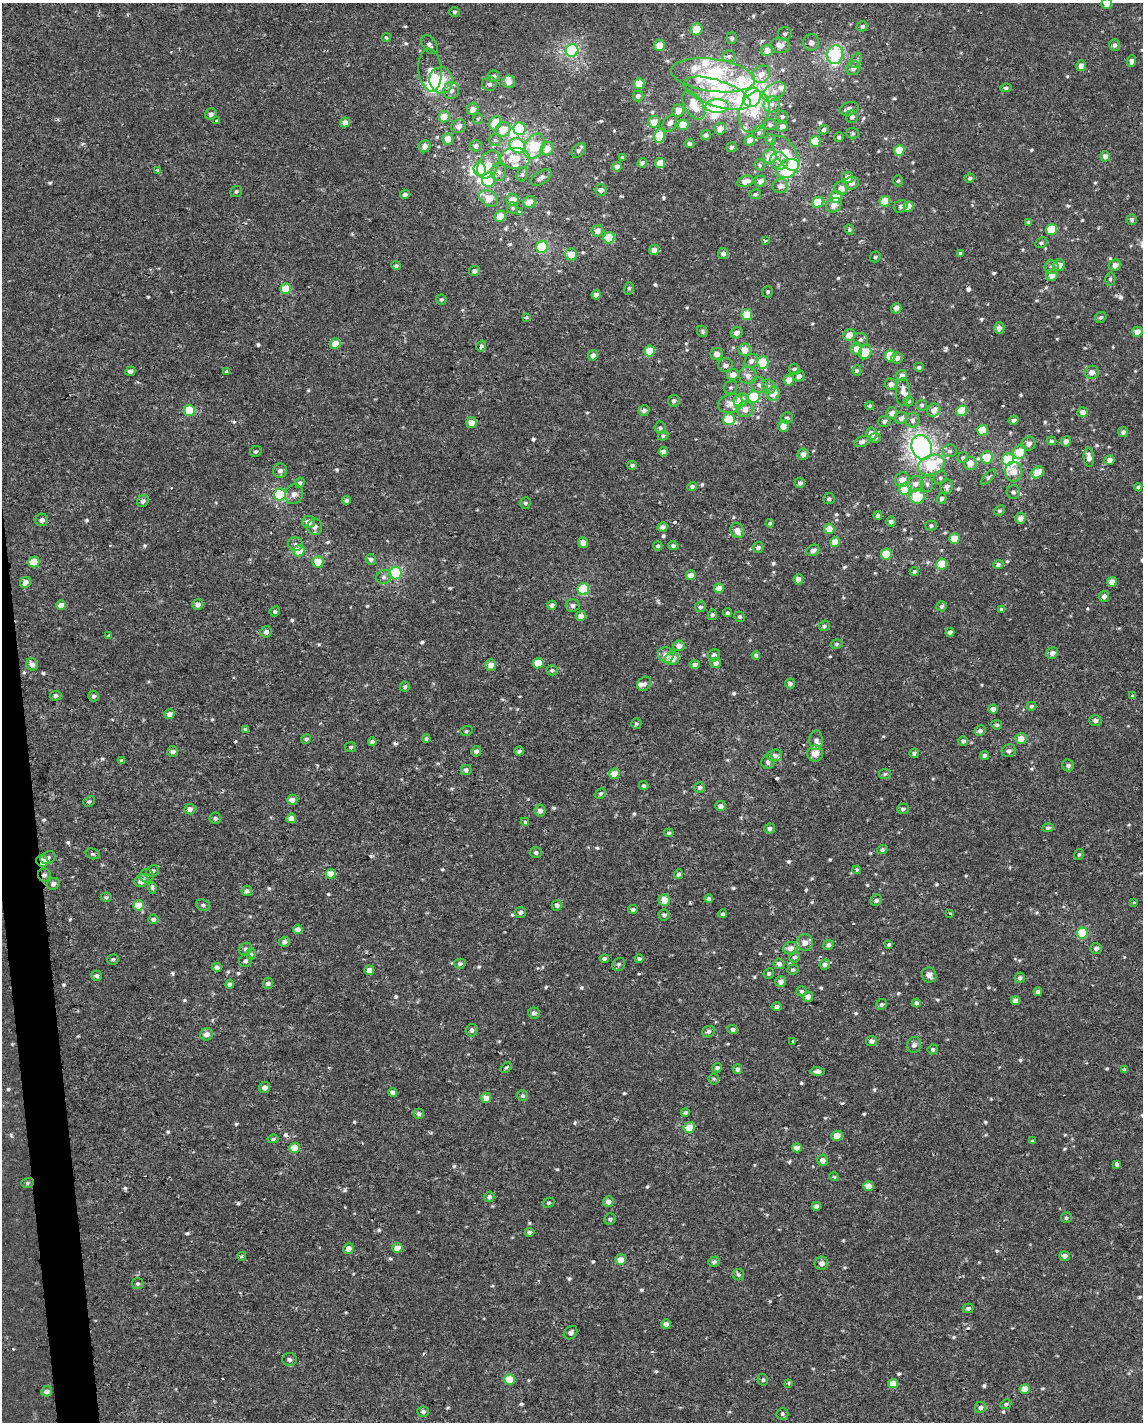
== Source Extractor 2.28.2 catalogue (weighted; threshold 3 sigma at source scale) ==
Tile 7 of 4 x 3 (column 3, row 2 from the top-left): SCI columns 2285-3425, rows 1428-2847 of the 4567 x 4316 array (HDU 1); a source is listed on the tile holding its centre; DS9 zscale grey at full resolution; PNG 1145 x 1424 px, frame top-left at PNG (2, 3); each listed source drawn as its Kron ellipse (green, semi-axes under 4 px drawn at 4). Shown black and unused: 2% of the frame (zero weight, under 2 of 3 exposures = <1% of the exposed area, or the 3 px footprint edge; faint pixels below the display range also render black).
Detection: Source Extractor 2.28.2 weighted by HDU 2 'WHT'; one run over the whole footprint, this tile lists its part. Background -3.16e-05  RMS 0.0021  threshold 0.0096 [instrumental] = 3 sigma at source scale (4.5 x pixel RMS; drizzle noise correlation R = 1.50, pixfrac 1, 0.0396/0.0396 arcsec/px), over >= 5 px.
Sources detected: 714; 10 inside a brighter object's white glare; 7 cosmic-ray / hot-pixel residue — neither listed nor drawn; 21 inside a brighter listed object's ellipse — not listed separately; of the other 676, all 500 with FLUX_AUTO >= 0.365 (the completeness limit of this list) listed and drawn (176 fainter detections not listed), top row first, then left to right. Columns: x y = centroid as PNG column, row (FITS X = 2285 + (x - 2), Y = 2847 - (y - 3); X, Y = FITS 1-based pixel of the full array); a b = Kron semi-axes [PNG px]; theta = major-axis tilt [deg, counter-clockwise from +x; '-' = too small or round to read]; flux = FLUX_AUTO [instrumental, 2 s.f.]
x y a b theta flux
1107 4 5 5 - 1.8
454 12 5 5 - 0.38
862 26 6 5 - 0.6
697 29 6 5 - 4.1
785 34 7 6 - 0.62
386 38 4 4 - 0.52
732 38 5 5 - 0.55
811 42 8 8 - 1.1
429 45 10 7 -55 0.84
659 45 6 5 - 2.9
780 45 9 7 -11 1.7
1115 45 6 5 - 0.58
572 50 6 6 - 23
767 50 6 5 - 1.9
835 55 9 7 73 13
729 56 7 6 - 0.89
856 61 8 5 61 0.62
1131 61 6 4 82 0.98
1081 66 5 5 - 1.6
853 68 7 6 - 1.3
430 70 21 11 -85 3.1
761 74 9 8 - 1.8
713 75 42 16 -7 35
494 76 6 6 - 0.73
441 80 13 11 -81 7.6
509 82 6 6 - 1.5
489 84 7 7 - 0.67
639 84 5 5 - 3.6
1006 88 6 4 9 0.45
451 90 8 8 - 1.3
774 92 13 8 34 1.8
717 93 35 13 -18 11
638 96 5 5 - 0.67
752 97 10 8 62 71
772 104 8 7 - 1.2
694 105 16 9 -59 5.4
717 106 11 6 1 22
473 109 6 5 - 1.6
849 109 9 6 15 1.2
678 111 6 6 - 2.2
754 112 21 14 71 5.3
211 114 6 5 - 0.82
444 117 6 5 - 2.9
782 117 6 5 - 0.63
852 117 6 6 - 0.63
478 119 5 5 - 0.38
217 121 4 3 - 1
345 122 5 5 - 1.4
654 122 6 6 - 2.6
495 123 7 5 70 5
670 123 9 6 59 1.1
683 125 5 5 - 4.1
770 125 6 5 - 0.52
459 126 8 6 26 1.1
782 126 5 5 - 1
503 129 7 7 - 4.2
520 129 6 6 - 7.9
720 129 6 6 - 1.8
824 130 5 4 - 0.57
759 132 6 6 - 0.53
853 133 6 5 - 0.4
706 135 5 4 - 0.68
659 136 7 5 75 4.8
839 137 5 4 - 0.41
448 139 5 5 - 2.6
771 139 5 5 - 0.38
495 140 6 6 - 0.54
750 140 5 5 - 1.8
815 141 5 5 - 5.7
689 143 5 4 - 0.7
425 146 6 5 - 1.3
476 146 6 5 - 0.93
518 146 8 7 - 17
534 146 13 9 58 8.4
732 147 5 5 - 0.38
547 149 7 6 - 2.8
578 150 8 5 49 0.73
899 150 5 5 - 5.2
786 153 20 10 -57 4.5
770 156 7 7 - 2.7
1105 156 5 5 - 1.2
623 157 4 4 - 0.4
515 158 15 10 -4 4
779 161 9 8 - 1.2
642 163 5 4 - 0.74
660 163 5 5 - 3
488 165 15 10 62 3
760 165 6 5 - 0.38
617 167 5 4 - 0.95
480 169 7 6 - 12
788 169 12 8 33 15
158 170 4 3 - 1.2
499 172 9 7 -87 0.89
522 174 7 5 68 0.5
541 177 11 6 32 1
848 177 6 5 - 1.7
970 178 5 4 - 0.39
489 180 7 6 - 14
745 181 8 5 17 1.3
760 181 6 5 - 1.2
898 181 5 5 - 0.37
852 183 7 6 - 1.2
780 186 8 7 - 1.3
841 188 7 6 - 1.6
601 190 6 5 - 1.1
236 192 6 5 - 0.48
405 194 5 4 - 0.58
755 194 6 5 - 0.47
836 197 6 6 - 2.9
489 198 10 7 -35 3.7
513 200 6 6 - 2.4
885 201 5 5 - 5.7
529 202 6 5 - 2.6
818 202 6 5 - 6.8
834 205 8 6 38 1.4
901 206 7 6 - 0.77
908 206 5 4 - 2.9
513 208 6 5 - 0.37
519 212 3 3 - 0.59
500 216 6 5 - 3.1
1132 220 5 5 - 0.44
1029 222 4 3 - 0.42
849 229 5 4 - 0.37
1051 229 5 5 - 6.7
597 231 6 6 - 1.3
609 238 6 5 - 8
765 240 4 3 - 1.3
1041 243 6 5 - 0.39
542 247 6 5 - 11
654 250 5 5 - 1.4
723 253 5 5 - 1
960 253 4 4 - 0.45
571 254 6 6 - 3
875 257 5 5 - 0.43
1059 265 6 5 - 2.2
1115 265 6 5 - 1.3
396 266 5 4 - 0.48
1052 267 7 7 - 0.81
474 271 5 5 - 0.94
1052 275 6 5 - 2.1
1110 279 6 5 - 0.47
629 288 6 5 - 0.43
286 289 5 5 - 5.2
768 292 5 5 - 0.5
596 295 4 4 - 1.5
441 300 5 5 - 0.43
896 308 5 5 - 1.1
747 315 5 5 - 5.3
526 317 3 3 - 0.9
1101 317 6 5 - 0.44
999 328 6 5 - 1.2
702 331 6 5 - 0.4
1137 332 5 5 - 1.7
737 333 6 5 - 1.1
849 335 6 5 - 1.9
861 340 7 6 - 0.61
335 344 5 5 - 3
481 346 6 4 58 0.8
856 349 6 5 - 2.1
745 350 6 6 - 2.4
650 351 5 5 - 5.3
865 352 7 5 65 4.9
717 354 6 6 - 1.6
593 355 5 5 - 1.1
890 356 5 5 - 5
897 358 6 5 - 0.9
751 361 7 6 - 1
763 363 6 5 - 10
726 365 7 7 - 0.83
919 367 5 4 - 0.46
794 369 5 5 - 0.55
130 371 5 4 - 0.89
227 371 3 3 - 0.75
857 371 5 4 - 0.38
1092 372 7 6 - 1.4
733 374 6 5 - 1.7
748 376 9 8 - 1.4
799 376 6 5 - 0.97
902 376 5 5 - 1.3
789 380 5 5 - 2.1
891 384 6 6 - 1.2
759 385 9 7 -39 0.95
769 386 7 6 - 0.61
731 387 7 6 - 0.5
903 392 14 6 88 1.6
773 393 7 6 - 2.8
754 397 6 6 - 11
741 400 7 6 - 3.8
674 401 6 5 - 0.55
909 401 5 5 - 0.49
730 403 12 9 14 1.9
922 405 5 5 - 0.43
870 406 4 4 - 0.37
745 409 8 7 - 1.8
189 410 5 5 - 6.7
644 410 6 5 - 0.7
934 410 7 6 - 1.6
962 411 5 5 - 5.8
1082 412 5 5 - 1.2
892 413 5 5 - 1.4
787 418 6 5 - 0.59
901 418 6 6 - 0.9
729 419 6 6 - 8.2
912 420 7 7 - 1
1014 420 5 4 - 0.67
884 421 6 5 - 0.58
471 423 5 5 - 2.1
783 426 6 5 - 1.6
660 428 6 6 - 0.48
982 430 5 5 - 5.1
1123 432 5 5 - 0.69
872 434 6 5 - 2.3
663 436 5 4 - 0.4
875 438 5 4 - 0.45
1051 441 5 4 - 0.41
1066 441 5 4 - 0.94
862 442 8 5 24 0.84
1029 444 7 7 - 1.4
922 447 12 10 -69 80
256 451 6 5 - 0.42
950 451 7 6 - 0.67
663 452 5 4 - 0.89
1020 452 7 6 - 4.3
803 454 6 5 - 1.3
963 457 6 5 - 0.41
987 457 6 6 - 5.8
1089 457 9 5 -84 1.6
1008 459 6 6 - 7.1
1110 460 5 5 - 1.2
970 463 6 6 - 2.4
632 465 4 3 - 0.45
931 465 14 9 23 12
280 471 7 7 - 0.98
1014 472 10 8 88 2.7
1038 472 7 5 41 4
989 477 10 4 47 0.5
940 478 7 6 - 0.57
902 480 7 7 - 1.8
300 483 5 5 - 0.51
800 483 5 5 - 0.65
916 484 8 7 - 1.4
927 484 8 6 -89 0.64
947 486 7 6 - 0.89
692 487 5 4 - 0.69
1138 487 4 3 - 0.42
905 489 7 5 43 9.4
1013 492 6 6 - 0.64
294 494 10 8 69 1.3
280 495 6 5 - 15
917 497 7 7 - 8.3
942 498 5 4 - 0.82
829 499 5 5 - 0.44
346 500 4 4 - 0.51
143 501 6 5 - 0.74
525 503 5 5 - 0.47
999 511 6 4 43 0.46
878 515 4 4 - 0.61
1021 518 5 5 - 1.7
42 520 6 6 - 0.95
891 521 5 5 - 0.71
308 522 6 6 - 1.7
770 523 4 4 - 0.42
931 526 5 5 - 0.4
315 527 8 7 - 1.2
662 527 5 4 - 0.86
829 529 5 5 - 3
737 531 8 6 -62 1.8
954 539 5 5 - 4.4
835 542 5 5 - 2.6
583 543 5 5 - 1.8
295 544 7 7 - 0.67
658 546 5 4 - 0.41
673 546 5 4 - 0.57
758 548 5 5 - 0.65
813 550 7 5 30 0.96
299 551 6 5 - 5.1
886 554 5 5 - 5.8
371 559 5 5 - 0.68
34 562 5 5 - 4.7
318 562 6 5 - 3.7
942 564 6 5 - 5.5
998 564 5 4 - 0.63
914 572 4 4 - 0.43
396 573 6 6 - 14
691 575 5 5 - 1.7
384 577 8 6 31 0.69
798 579 5 4 - 1.2
25 582 5 5 - 1.5
1112 582 5 4 - 1.8
719 588 5 4 - 2
583 589 6 5 - 13
1104 596 5 5 - 0.95
198 604 5 5 - 0.97
61 605 5 4 - 1.7
552 605 4 4 - 0.72
573 605 7 6 - 0.77
942 606 5 5 - 0.5
700 607 6 5 - 0.61
1001 609 4 3 - 0.67
275 611 5 5 - 0.44
728 613 5 4 - 0.4
712 615 5 4 - 0.45
581 616 5 5 - 1.5
740 617 5 5 - 0.44
824 626 5 5 - 0.5
266 632 6 5 - 0.76
950 632 4 4 - 0.65
109 636 3 3 - 1.4
836 644 6 4 16 0.39
679 646 6 5 - 1.3
1052 653 6 5 - 1.2
666 655 8 7 - 1.7
714 655 6 6 - 1
756 655 4 4 - 0.47
672 658 7 6 - 2.8
538 663 5 5 - 4.4
716 663 5 5 - 1.1
32 664 6 6 - 1.1
695 664 5 4 - 0.75
491 665 6 5 - 1.7
552 670 5 5 - 0.51
644 684 8 6 48 0.85
790 684 5 5 - 0.63
405 687 5 5 - 0.42
1132 695 4 3 - 0.47
55 696 6 5 - 0.61
94 696 5 5 - 0.52
1031 706 5 4 - 0.39
993 709 4 4 - 1.3
169 714 5 5 - 1.3
1095 721 6 5 - 0.87
636 724 5 5 - 0.46
997 725 5 4 - 0.45
246 729 4 3 - 0.41
466 731 6 5 - 0.4
980 731 6 5 - 0.78
306 739 5 4 - 0.5
426 739 4 4 - 0.46
1021 739 6 5 - 2.3
816 740 9 7 88 1
963 741 4 4 - 0.62
372 742 4 4 - 0.65
351 747 5 5 - 0.44
173 751 5 5 - 0.99
476 751 5 4 - 0.66
519 751 5 4 - 0.51
1009 751 7 6 - 0.75
815 753 8 8 - 1.9
914 753 5 4 - 0.46
984 755 4 4 - 0.66
774 756 7 6 - 0.94
122 760 3 3 - 0.68
768 762 7 6 - 0.77
1068 765 6 5 - 0.79
466 770 5 5 - 0.74
614 774 5 5 - 2.7
885 774 6 5 - 0.42
644 786 5 4 - 0.39
700 787 5 5 - 0.66
601 793 6 5 - 0.46
292 800 5 5 - 1.7
89 801 6 5 - 0.39
720 806 5 5 - 1.2
190 809 5 5 - 0.95
903 809 6 5 - 0.54
540 811 6 5 - 1.1
215 818 6 5 - 0.54
291 818 5 4 - 1.3
525 822 4 4 - 0.5
769 828 5 5 - 0.76
1048 828 5 4 - 0.48
669 833 5 4 - 0.42
882 849 5 4 - 0.55
536 853 6 5 - 0.58
93 854 7 5 -14 0.45
1079 854 5 4 - 0.38
48 858 8 6 27 0.54
42 861 6 5 - 3.3
857 870 4 3 - 0.5
153 871 6 5 - 0.68
331 874 5 5 - 3.1
678 874 5 4 - 0.58
44 875 7 6 - 0.69
147 876 7 6 - 0.61
141 881 7 6 - 1.5
53 884 6 5 - 0.91
152 888 6 3 -82 0.41
247 891 5 5 - 0.69
106 897 5 4 - 0.41
709 899 4 3 - 0.53
664 900 5 5 - 2.5
876 900 6 5 - 0.69
1134 902 3 3 - 0.48
139 905 5 5 - 3.7
203 905 7 5 -20 0.55
557 905 5 5 - 0.79
633 909 5 4 - 0.62
521 912 5 5 - 0.7
950 913 4 3 - 0.47
722 914 5 4 - 0.45
664 915 5 5 - 0.59
153 919 5 5 - 0.64
298 929 5 4 - 1.3
1082 933 6 5 - 7.9
284 942 5 5 - 0.82
805 943 8 8 - 1.7
889 944 4 3 - 0.45
829 945 5 4 - 0.77
790 948 7 6 - 1.5
245 949 7 5 33 0.45
1096 949 6 5 - 0.8
251 954 5 5 - 0.4
795 957 6 5 - 0.67
113 959 6 5 - 0.45
604 959 4 4 - 0.64
639 959 4 4 - 0.5
246 961 7 6 - 0.57
460 964 6 5 - 0.57
619 964 7 6 - 0.54
779 964 5 5 - 0.81
825 965 5 5 - 0.94
217 967 5 4 - 0.93
369 970 5 5 - 1.7
793 970 6 5 - 0.5
769 974 5 5 - 0.5
929 975 8 7 - 1.1
96 976 5 5 - 0.7
1020 978 5 5 - 0.69
780 981 5 5 - 1.3
268 983 5 5 - 0.81
230 984 4 4 - 0.55
802 991 5 5 - 0.48
1038 992 4 4 - 0.97
808 997 5 5 - 1.5
1015 1001 5 4 - 1.3
916 1003 4 4 - 0.91
882 1005 6 5 - 0.51
777 1007 5 4 - 0.73
534 1013 6 5 - 0.81
733 1029 5 4 - 0.77
472 1030 6 6 - 0.69
708 1032 6 5 - 0.63
206 1034 6 6 - 1.2
793 1041 3 3 - 1.1
871 1041 5 5 - 0.75
914 1045 8 7 - 0.8
933 1049 5 5 - 0.55
506 1067 6 4 47 0.37
717 1068 5 4 - 0.6
737 1069 5 4 - 0.65
1124 1069 4 3 - 1.1
818 1071 7 4 -2 0.77
714 1079 5 5 - 0.37
265 1088 6 5 - 1.1
392 1092 4 4 - 0.87
522 1096 5 5 - 0.45
486 1098 5 5 - 1.9
685 1112 4 4 - 0.55
419 1114 5 5 - 0.59
689 1128 6 5 - 3.5
837 1136 6 5 - 2.5
273 1139 5 4 - 0.4
1033 1141 4 4 - 0.39
294 1148 5 5 - 4
797 1148 5 4 - 1.3
822 1160 5 5 - 1.3
1117 1164 3 3 - 2.1
834 1177 5 4 - 0.42
27 1183 6 5 - 0.37
868 1186 5 5 - 3.1
489 1197 5 5 - 0.71
608 1202 5 5 - 1.1
548 1203 6 5 - 0.36
816 1206 4 4 - 0.89
1066 1218 5 5 - 0.44
610 1219 6 5 - 0.54
529 1232 5 4 - 0.55
397 1248 5 5 - 2.7
348 1249 5 5 - 1.8
242 1256 4 4 - 0.42
1065 1256 5 5 - 1.1
621 1259 5 5 - 2.2
714 1262 6 5 - 0.57
821 1263 7 6 - 1.1
738 1275 6 5 - 0.47
138 1284 5 5 - 0.41
968 1308 5 4 - 0.6
666 1324 5 4 - 0.99
571 1333 7 6 - 0.74
289 1360 7 6 - 0.83
510 1380 5 5 - 6.7
763 1380 6 5 - 0.43
789 1383 3 3 - 0.78
893 1383 5 4 - 3
1025 1389 5 5 - 2.6
47 1391 5 5 - 0.98
1006 1404 5 4 - 0.43
980 1407 6 5 - 0.77
423 1412 6 5 - 0.66
782 1414 6 6 - 0.5
Overlapping masked pixels (flux is a lower limit): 4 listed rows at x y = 713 75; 515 158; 42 861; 44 875
Isophote crosses this tile's border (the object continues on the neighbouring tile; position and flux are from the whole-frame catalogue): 1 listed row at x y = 1107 4